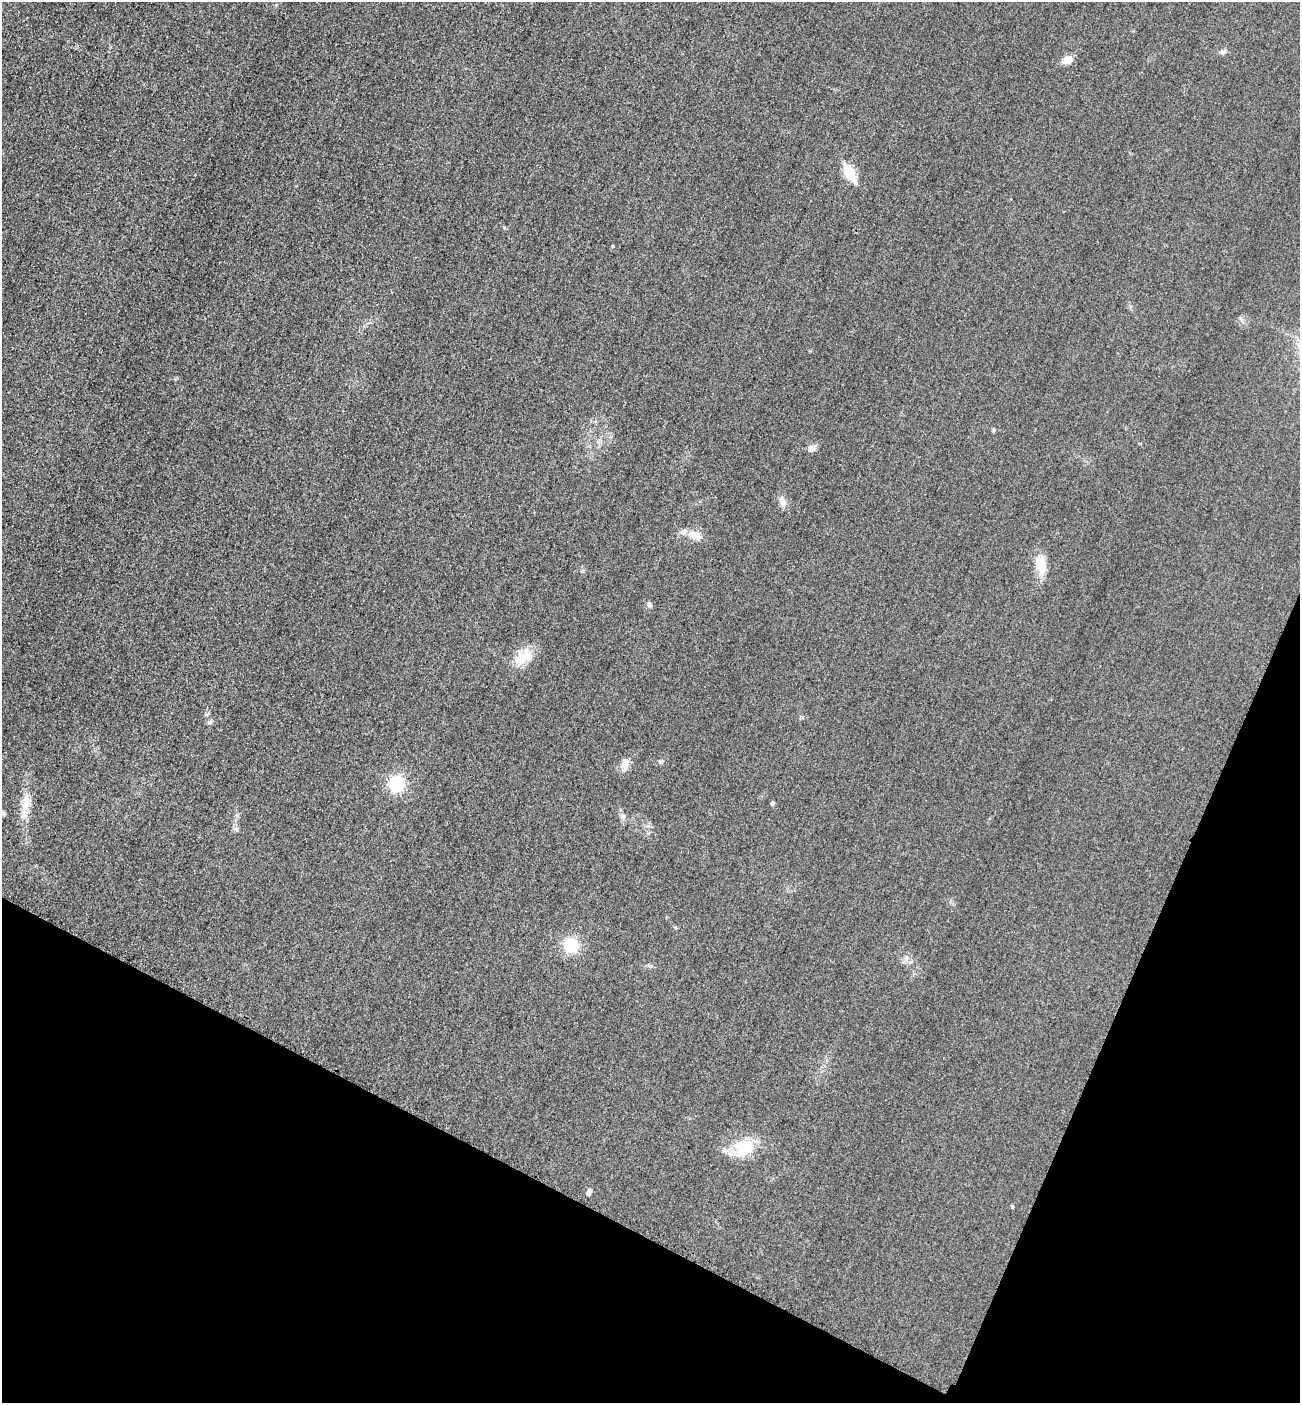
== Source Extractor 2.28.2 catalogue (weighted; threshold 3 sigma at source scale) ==
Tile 15 of 4 x 4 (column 3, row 4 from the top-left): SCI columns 2901-4198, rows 26-1426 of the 5667 x 5654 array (HDU 1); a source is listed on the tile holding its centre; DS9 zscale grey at full resolution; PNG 1302 x 1405 px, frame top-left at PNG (2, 2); no overlay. Shown black and unused: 21% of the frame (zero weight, under 3 of 4 exposures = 3% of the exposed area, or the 3 px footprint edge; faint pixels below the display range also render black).
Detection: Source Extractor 2.28.2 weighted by HDU 2 'WHT'; one run over the whole footprint, this tile lists its part. Background 0.0571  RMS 0.017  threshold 0.0754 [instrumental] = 3 sigma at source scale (4.5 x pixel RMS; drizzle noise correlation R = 1.50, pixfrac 1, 0.05/0.05 arcsec/px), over >= 5 px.
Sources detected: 22; all 22 listed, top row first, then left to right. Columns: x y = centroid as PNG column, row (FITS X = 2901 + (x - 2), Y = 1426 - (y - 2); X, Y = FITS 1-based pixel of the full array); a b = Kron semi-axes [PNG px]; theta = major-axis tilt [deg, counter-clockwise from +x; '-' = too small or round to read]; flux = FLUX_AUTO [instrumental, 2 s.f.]
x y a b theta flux
1222 52 8 6 -1 4.3
1067 60 13 9 23 13
849 173 20 9 -59 38
504 228 5 4 - 2
994 430 6 4 89 2.1
812 448 9 7 25 8.7
782 502 16 7 -75 9.7
693 535 19 9 -48 16
1041 565 27 12 -83 27
649 605 7 6 - 4.2
523 657 28 17 26 32
210 722 6 5 - 3
660 762 7 5 -1 3.1
625 764 14 8 88 14
397 784 7 6 - 370
26 803 27 11 79 27
772 804 4 4 - 4.2
3 813 7 6 - 3.5
571 945 14 13 - 51
743 1148 26 21 27 54
589 1192 7 5 69 5
1012 1206 5 4 - 1.7
Isophote crosses this tile's border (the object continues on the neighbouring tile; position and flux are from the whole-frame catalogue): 1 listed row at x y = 3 813
Unlisted compact peaks at least as high as the median listed source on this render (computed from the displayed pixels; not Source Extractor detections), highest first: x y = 613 246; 236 829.